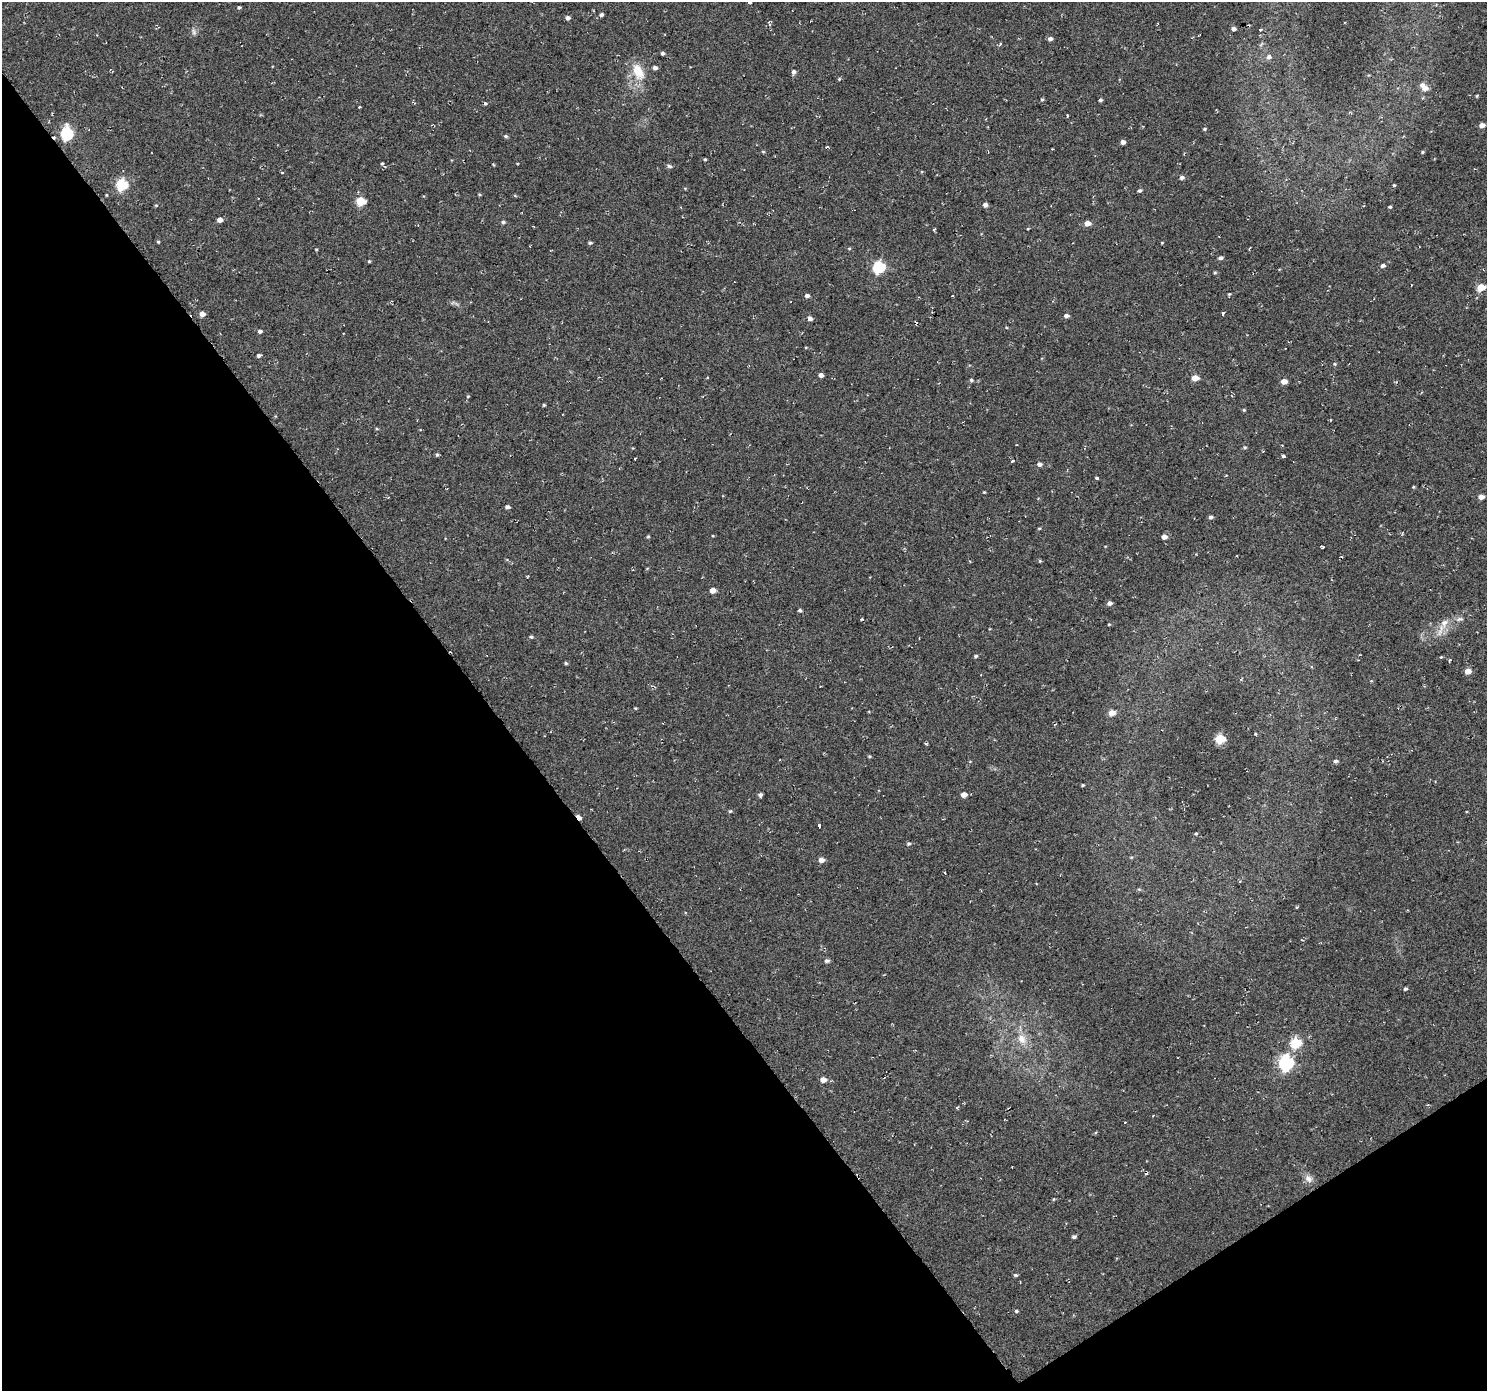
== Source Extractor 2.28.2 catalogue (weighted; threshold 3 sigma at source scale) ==
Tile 14 of 4 x 4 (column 2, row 4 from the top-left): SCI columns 1487-2971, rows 191-1579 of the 5946 x 5873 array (HDU 1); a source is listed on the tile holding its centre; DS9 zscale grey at full resolution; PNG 1489 x 1393 px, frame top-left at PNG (2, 2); no overlay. Shown black and unused: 36% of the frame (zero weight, under 2 of 3 exposures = <1% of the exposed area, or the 3 px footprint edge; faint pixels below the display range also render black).
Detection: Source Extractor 2.28.2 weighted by HDU 2 'WHT'; one run over the whole footprint, this tile lists its part. Background 0.0599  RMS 0.0093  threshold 0.0417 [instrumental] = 3 sigma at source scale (4.5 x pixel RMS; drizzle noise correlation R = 1.50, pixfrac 1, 0.0396/0.0396 arcsec/px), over >= 5 px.
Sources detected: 132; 5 cosmic-ray / hot-pixel residue — not listed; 1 inside a brighter listed object's ellipse — not listed separately; the other 126 listed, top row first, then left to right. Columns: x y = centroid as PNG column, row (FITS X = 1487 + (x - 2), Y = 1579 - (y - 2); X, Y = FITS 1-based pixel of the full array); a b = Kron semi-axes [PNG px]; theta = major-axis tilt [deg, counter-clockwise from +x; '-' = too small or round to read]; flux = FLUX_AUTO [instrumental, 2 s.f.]
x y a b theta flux
750 2 4 3 - 5.5
239 7 4 4 - 1.2
601 15 4 4 - 1.9
568 18 4 4 - 2.4
1233 29 4 4 - 3.5
1260 30 3 3 - 7.4
194 32 9 5 -72 2.5
1050 39 5 4 - 3.3
1000 44 4 3 - 1.5
663 53 4 4 - 1.7
1269 57 6 5 - 3
655 68 4 4 - 3
638 72 26 14 -65 18
794 72 5 5 - 2.7
839 79 5 4 - 0.92
1425 88 8 7 - 5.3
1477 96 5 3 - 0.93
1042 100 5 3 - 0.95
1100 100 4 3 - 1.5
485 103 4 4 - 1.2
359 107 3 3 - 2.8
1067 115 3 2 - 1.6
1482 125 5 4 - 5.1
1204 129 4 3 - 1.1
67 133 6 6 - 110
506 136 5 4 - 1.4
1123 142 4 4 - 3.8
1422 152 4 4 - 0.92
705 159 4 3 - 1
382 163 4 4 - 1
669 166 6 5 - 1.8
1182 178 5 4 - 2.9
122 184 6 6 - 77
1394 185 4 3 - 0.92
1140 190 5 4 - 1.7
361 201 5 5 - 35
156 205 5 3 - 0.79
985 205 5 5 - 3.1
1390 207 4 3 - 1.1
220 220 5 4 - 4.8
503 222 5 4 - 1.6
1087 223 5 4 - 7.5
158 242 4 3 - 1.1
590 243 5 4 - 1.5
849 248 5 3 - 0.89
316 249 3 2 - 1.2
1220 258 5 4 - 2.2
369 261 4 3 - 0.93
1383 266 6 5 - 2.4
879 267 6 6 - 92
1215 273 5 3 - 1
1481 287 5 4 - 25
1229 294 4 3 - 0.96
807 296 5 4 - 2.5
952 296 3 2 - 0.95
1223 313 3 3 - 3.8
202 314 5 4 - 5.9
1066 316 5 4 - 2.8
810 318 5 4 - 3.9
260 331 5 4 - 2.5
259 355 5 4 - 1.7
1334 364 5 4 - 1.1
821 375 4 4 - 3.9
1195 378 5 4 - 11
971 380 5 4 - 1.4
1284 381 5 4 - 7.5
468 396 5 4 - 0.87
544 405 3 3 - 1.1
1244 410 4 4 - 0.87
1245 447 5 4 - 1.1
437 455 5 4 - 1.3
1283 456 3 3 - 4.9
1012 461 3 3 - 11
1039 464 5 5 - 3
1097 478 4 3 - 3.9
984 492 4 3 - 0.72
1481 497 6 5 - 5.3
507 507 5 4 - 2.3
1211 517 4 4 - 2.2
1039 529 4 3 - 0.9
648 536 4 4 - 0.97
1164 537 5 4 - 4.7
1323 547 3 3 - 1.4
1040 561 5 4 - 1
712 590 5 4 - 6.9
1109 603 5 4 - 3
800 610 4 4 - 1.6
862 619 4 3 - 1.2
1460 619 10 5 15 2.6
1444 623 12 9 57 7.5
1109 624 4 3 - 0.85
531 637 4 4 - 1.3
976 656 5 4 - 1.3
1441 657 4 3 - 0.77
1450 660 4 3 - 1.1
566 663 5 4 - 1.3
1312 667 4 3 - 0.83
1468 671 5 4 - 8.1
635 708 4 3 - 0.74
1112 713 6 5 - 7.8
1256 733 3 3 - 1.1
1220 739 6 5 - 45
869 756 5 4 - 1
1336 761 5 4 - 2.1
1083 785 3 3 - 1
760 795 4 4 - 2.1
964 795 5 4 - 6.6
579 817 6 4 -48 7.9
819 826 5 3 - 1.6
1196 833 4 4 - 0.86
908 844 5 5 - 1.5
624 850 4 3 - 0.73
821 860 5 5 - 5.2
827 961 6 5 - 2.2
1405 989 4 4 - 1.4
1021 1039 15 10 -60 11
1296 1043 6 5 - 54
1286 1062 7 7 - 170
823 1080 6 5 - 6.3
957 1107 3 3 - 1.3
1153 1115 3 2 - 0.9
1125 1122 3 2 - 1.3
1308 1179 12 9 -41 5.2
1074 1237 4 3 - 1.8
1015 1275 5 3 - 1.4
1016 1311 5 4 - 1.2
Overlapping masked pixels (flux is a lower limit): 1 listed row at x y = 579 817
Isophote crosses this tile's border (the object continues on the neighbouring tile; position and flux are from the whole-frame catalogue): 1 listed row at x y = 750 2